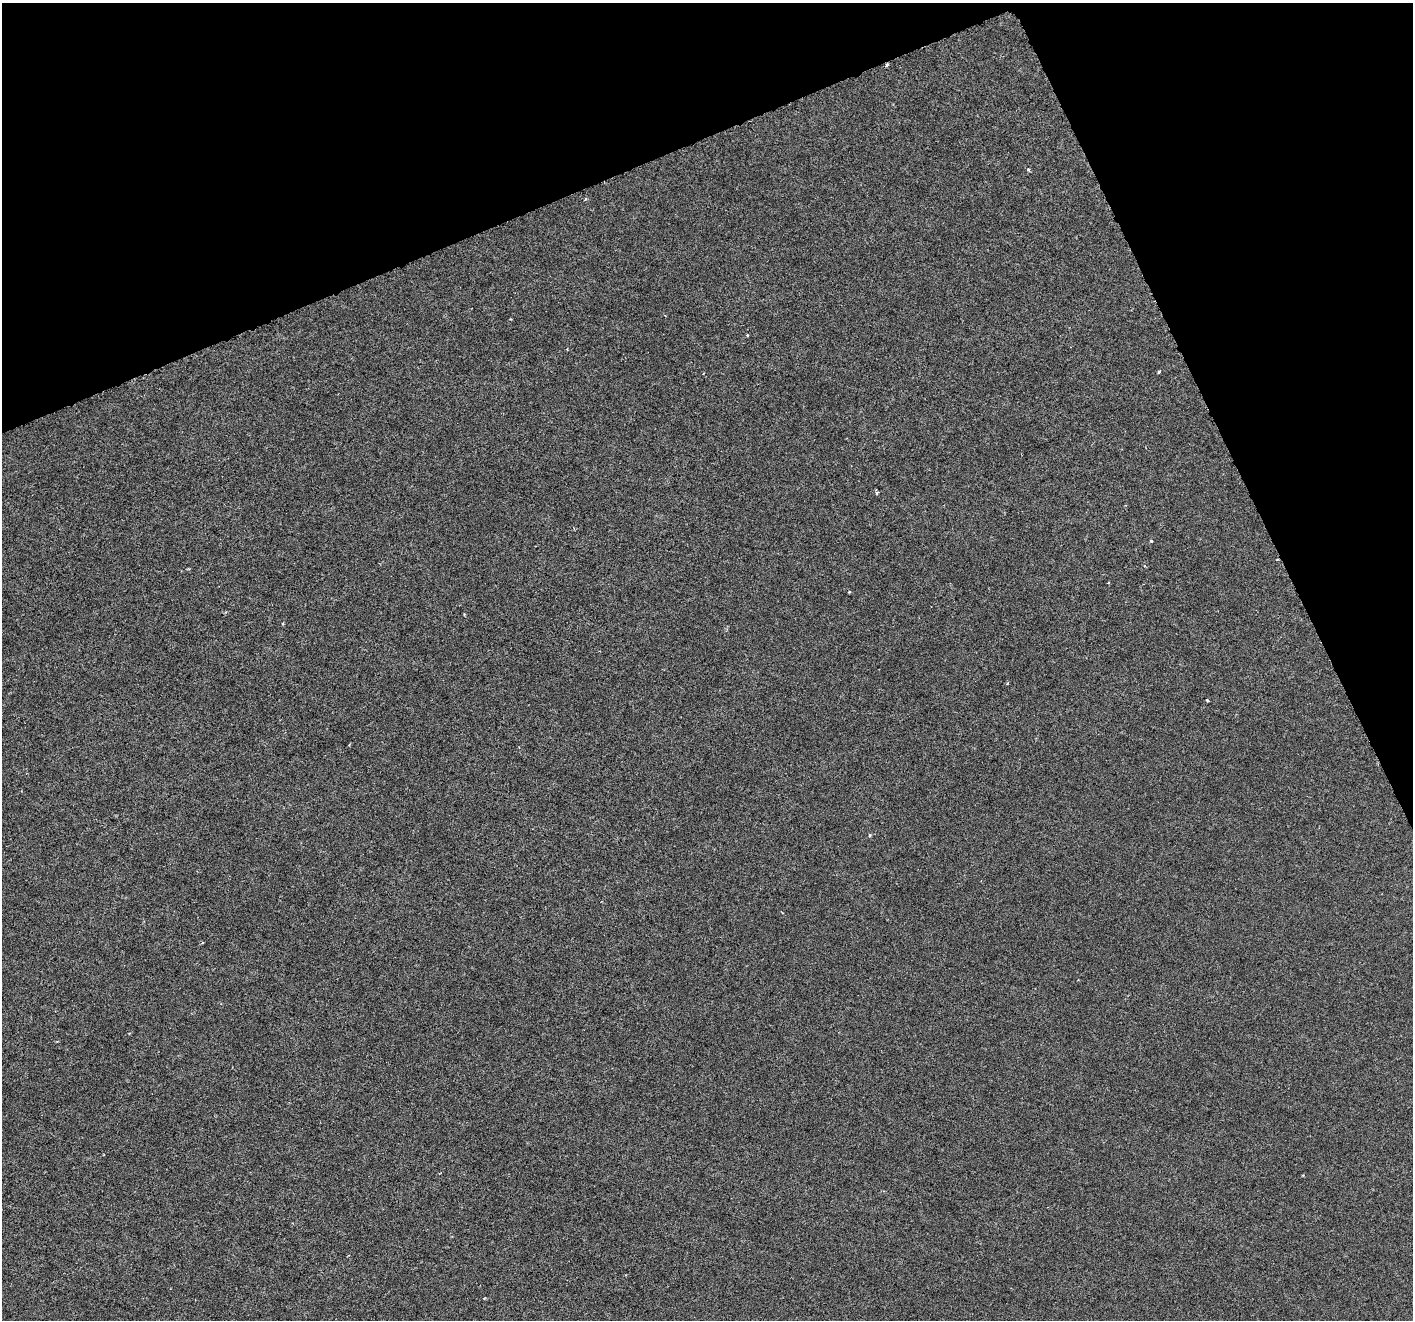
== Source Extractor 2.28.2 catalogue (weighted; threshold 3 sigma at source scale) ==
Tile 3 of 4 x 4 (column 3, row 1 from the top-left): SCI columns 2831-4241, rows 4104-5421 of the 5655 x 5515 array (HDU 1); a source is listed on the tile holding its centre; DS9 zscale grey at full resolution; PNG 1415 x 1322 px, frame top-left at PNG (2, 3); no overlay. Shown black and unused: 21% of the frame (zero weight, under 3 of 6 exposures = <1% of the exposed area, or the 3 px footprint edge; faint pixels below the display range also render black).
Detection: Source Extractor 2.28.2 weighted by HDU 2 'WHT'; one run over the whole footprint, this tile lists its part. Background -2.01e-04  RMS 9.2e-04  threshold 0.00376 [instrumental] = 3 sigma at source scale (4.09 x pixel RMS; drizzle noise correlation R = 1.36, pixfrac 0.8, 0.0396/0.0396 arcsec/px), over >= 5 px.
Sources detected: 8; all 8 listed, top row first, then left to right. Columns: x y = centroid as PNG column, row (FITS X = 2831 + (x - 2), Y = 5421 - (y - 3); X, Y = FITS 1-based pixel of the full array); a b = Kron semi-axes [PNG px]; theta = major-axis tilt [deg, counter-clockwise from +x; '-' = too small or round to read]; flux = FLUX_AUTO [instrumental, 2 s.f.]
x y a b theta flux
887 65 4 3 - 0.16
1028 170 5 4 - 0.13
1159 372 4 3 - 0.097
877 493 5 3 - 0.091
1151 541 3 2 - 0.21
1108 583 4 2 - 0.051
849 592 3 2 - 0.087
1207 700 3 2 - 0.08
Overlapping masked pixels (flux is a lower limit): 1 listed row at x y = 887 65